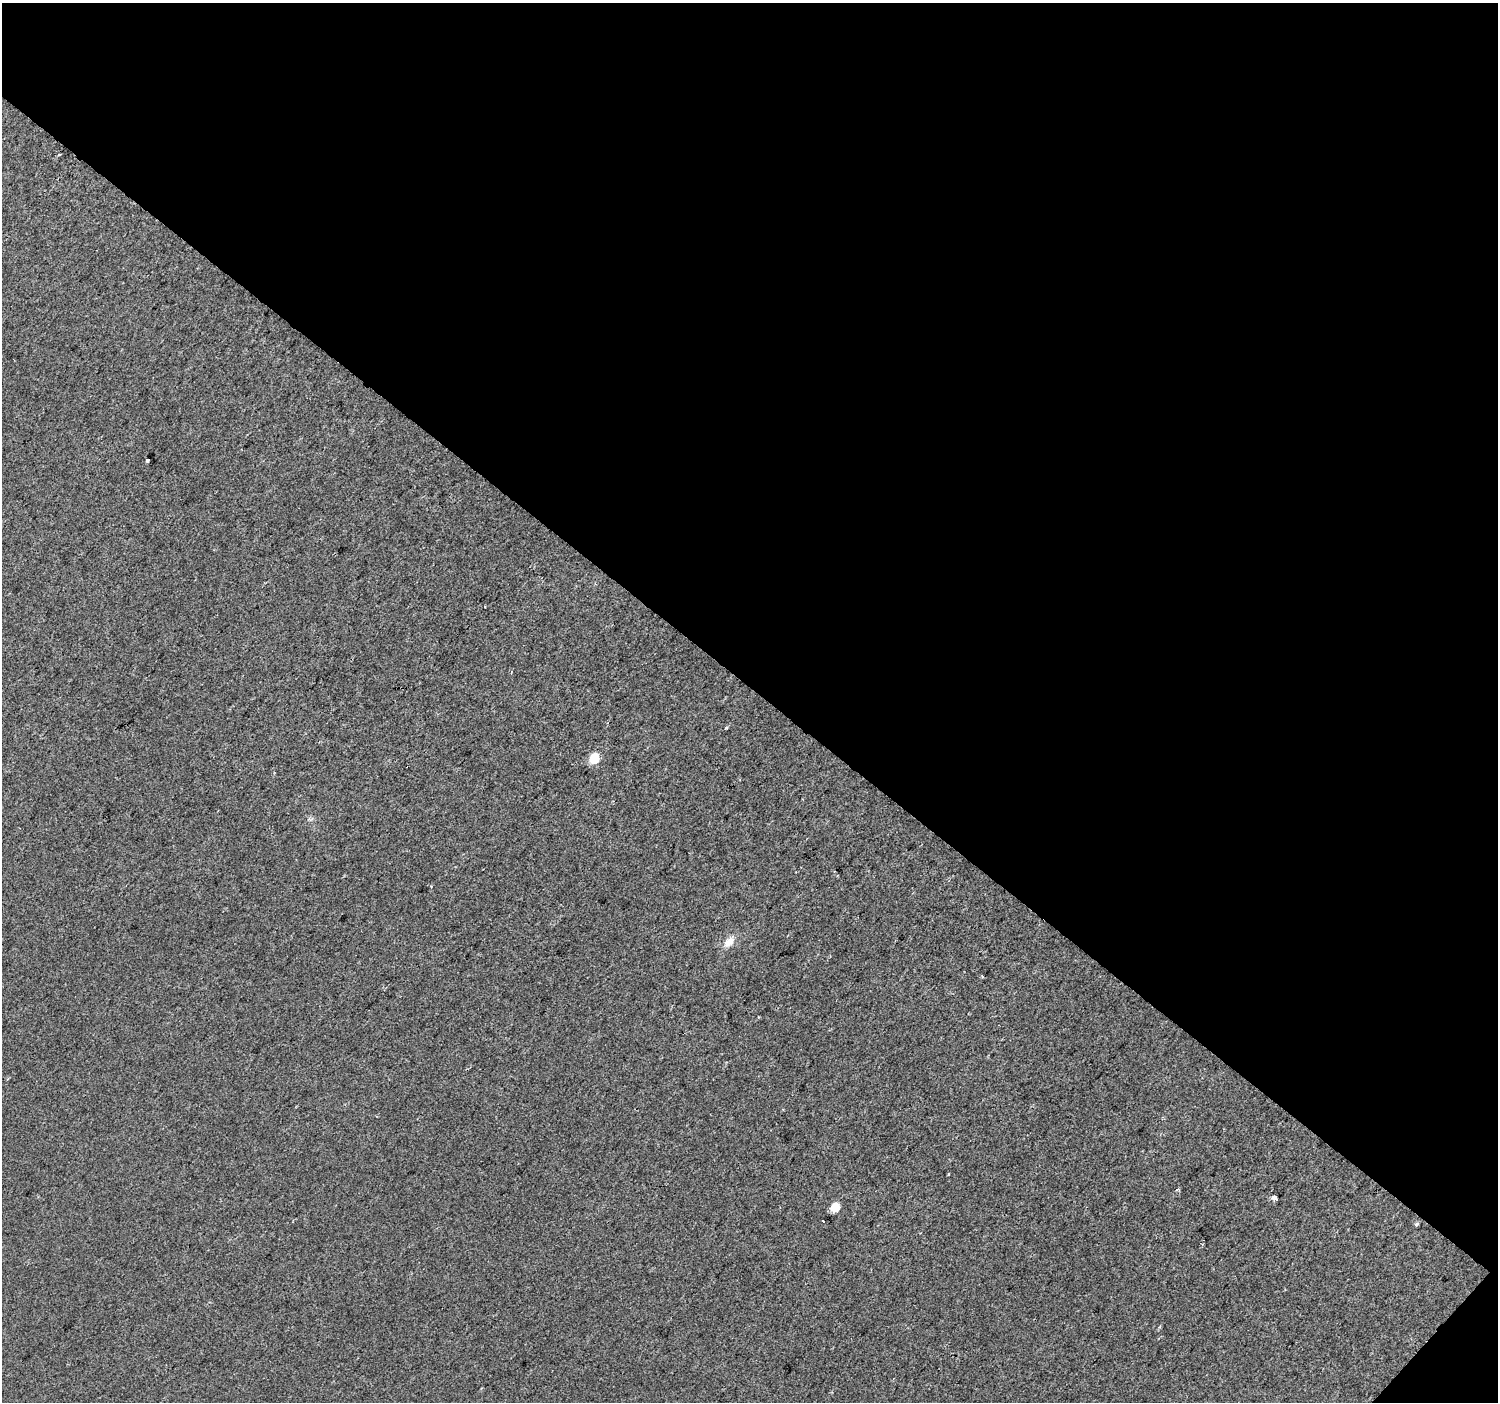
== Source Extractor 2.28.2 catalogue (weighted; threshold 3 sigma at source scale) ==
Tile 2 of 2 x 2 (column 2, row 1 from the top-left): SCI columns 1497-2992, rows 1492-2891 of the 2992 x 3001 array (HDU 1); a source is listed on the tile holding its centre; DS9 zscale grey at full resolution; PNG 1500 x 1404 px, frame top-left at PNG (2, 3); no overlay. Shown black and unused: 49% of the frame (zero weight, under 2 of 3 exposures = <1% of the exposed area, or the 3 px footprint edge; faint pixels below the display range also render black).
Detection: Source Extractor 2.28.2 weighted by HDU 2 'WHT'; one run over the whole footprint, this tile lists its part. Background 0.0124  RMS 0.0077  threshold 0.0347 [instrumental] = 3 sigma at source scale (4.5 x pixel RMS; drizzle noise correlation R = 1.50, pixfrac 1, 0.0396/0.0396 arcsec/px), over >= 5 px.
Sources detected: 12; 3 cosmic-ray / hot-pixel residue — not listed; the other 9 listed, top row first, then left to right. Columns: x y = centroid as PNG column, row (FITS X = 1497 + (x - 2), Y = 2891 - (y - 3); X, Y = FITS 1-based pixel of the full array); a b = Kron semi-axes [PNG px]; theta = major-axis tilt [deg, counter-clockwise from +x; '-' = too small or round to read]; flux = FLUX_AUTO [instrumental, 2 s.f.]
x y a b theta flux
147 461 3 3 - 5.8
511 672 5 2 - 0.91
725 728 4 3 - 0.97
594 759 6 6 - 26
729 941 15 9 48 7.1
7 1079 3 2 - 1
1275 1198 4 3 - 31
835 1207 6 6 - 19
1416 1224 6 4 17 1.3